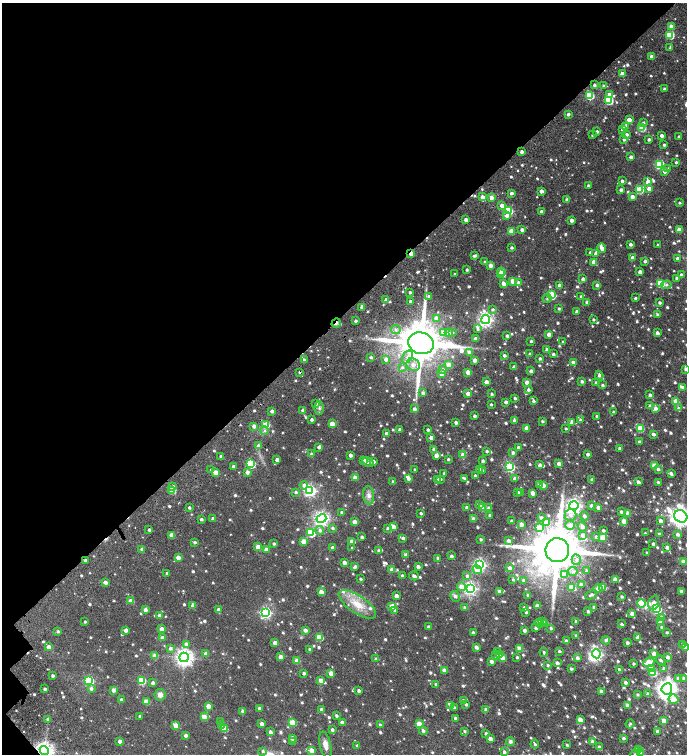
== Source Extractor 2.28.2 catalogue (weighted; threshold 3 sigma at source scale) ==
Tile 5 of 4 x 4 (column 1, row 2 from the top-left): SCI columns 399-1768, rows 3189-4691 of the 6336 x 6368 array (HDU 1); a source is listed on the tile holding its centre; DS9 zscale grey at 2 x 2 block average (1 PNG px = mean of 2 x 2 image px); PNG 689 x 756 px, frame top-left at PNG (2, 3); each listed source drawn as its Kron ellipse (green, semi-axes under 4 px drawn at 4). Shown black and unused: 42% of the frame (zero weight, under 4 of 7 exposures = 11% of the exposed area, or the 3 px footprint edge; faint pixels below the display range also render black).
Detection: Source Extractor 2.28.2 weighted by HDU 2 'WHT'; one run over the whole footprint, this tile lists its part. Background 0.0182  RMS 0.0058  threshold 0.0236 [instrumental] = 3 sigma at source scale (4.09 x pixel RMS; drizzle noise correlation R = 1.36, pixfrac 0.8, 0.0396/0.0396 arcsec/px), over >= 5 px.
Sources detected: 1138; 1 inside a brighter object's white glare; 8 cosmic-ray / hot-pixel residue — neither listed nor drawn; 2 coinciding with a brighter row at this scale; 29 inside a brighter listed object's ellipse — not listed separately; of the other 1098, all 500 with FLUX_AUTO >= 1.98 (the completeness limit of this list) listed and drawn (598 fainter detections not listed), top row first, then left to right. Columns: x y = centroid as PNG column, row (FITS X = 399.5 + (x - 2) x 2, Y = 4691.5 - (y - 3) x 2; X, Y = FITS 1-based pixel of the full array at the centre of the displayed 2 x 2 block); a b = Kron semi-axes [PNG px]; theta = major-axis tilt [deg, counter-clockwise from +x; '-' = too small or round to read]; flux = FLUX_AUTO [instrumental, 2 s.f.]
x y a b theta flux
671 26 3 3 - 8.8
670 35 3 3 - 52
670 48 3 2 - 2.1
652 56 3 2 - 9.1
622 74 3 3 - 12
594 85 2 2 - 3.6
603 86 3 2 - 2
664 89 2 2 - 2.4
609 94 3 3 - 7
590 95 4 3 - 70
609 100 3 3 - 66
568 114 2 2 - 3.6
629 120 3 2 - 11
643 123 3 3 - 3.3
626 127 3 3 - 4.5
642 128 3 3 - 41
623 129 3 3 - 12
597 131 2 2 - 3.1
626 134 3 3 - 3.4
592 135 2 2 - 2
662 136 2 2 - 5.6
679 137 2 2 - 3.4
624 139 3 3 - 2.7
649 139 2 2 - 2.9
664 145 2 2 - 2.7
522 152 2 2 - 4.7
631 157 2 2 - 5.6
676 162 2 2 - 2.1
660 165 4 4 - 100
668 169 3 3 - 2.5
664 171 3 3 - 7.7
622 181 2 2 - 3.7
648 181 4 3 - 5.6
588 185 3 3 - 2.3
649 189 3 3 - 7.7
621 190 3 3 - 3.7
639 190 4 3 - 55
541 191 2 2 - 7.9
511 193 3 2 - 4.3
482 197 3 3 - 8.4
491 197 3 3 - 7.8
632 197 3 3 - 6.6
567 200 3 3 - 4.4
679 203 2 2 - 2
502 205 3 3 - 7.5
508 210 3 3 - 59
541 211 2 2 - 3.6
507 215 4 3 - 6.1
466 220 2 2 - 5.9
571 220 3 2 - 7.4
522 230 3 3 - 4.3
679 230 3 3 - 13
511 231 3 3 - 18
630 244 2 2 - 4.4
658 245 2 2 - 2.7
511 247 2 2 - 2.7
602 248 5 3 - 6.8
590 252 2 2 - 2.1
411 253 3 2 - 14
596 253 3 3 - 7.3
474 256 4 2 - 3.8
632 258 4 3 - 6
677 258 2 2 - 3.8
645 261 2 2 - 3.3
485 262 3 2 - 3
594 262 3 3 - 14
490 265 3 3 - 8.9
467 270 2 2 - 2.1
501 271 3 3 - 5.9
640 272 2 2 - 5.7
455 274 2 2 - 2.4
500 274 3 3 - 11
681 275 3 2 - 3.9
677 278 3 2 - 4.1
583 279 3 3 - 5.8
513 281 3 3 - 24
518 282 3 3 - 3.3
503 283 3 3 - 5.7
660 283 3 3 - 53
559 285 3 2 - 3.5
597 285 2 2 - 4.3
666 285 5 3 - 2.5
410 292 2 2 - 2.4
551 295 3 3 - 52
429 296 3 3 - 4.1
581 296 3 3 - 2.7
547 298 5 3 - 2.1
635 298 2 2 - 2.2
386 300 3 3 - 6.3
410 301 2 2 - 3.4
587 302 3 3 - 4
659 302 2 2 - 3.2
362 307 3 3 - 4
559 308 3 3 - 2
493 309 3 3 - 2.5
577 311 2 2 - 3.7
657 314 3 2 - 2.2
436 318 4 3 - 8.1
486 319 4 4 - 390
593 319 2 2 - 2
355 321 2 2 - 3
336 323 5 2 - 7.6
477 329 4 3 - 2.5
396 330 5 4 - 3.6
452 332 3 3 - 2
444 333 4 4 - 13
448 333 4 4 - 4.1
657 333 3 2 - 5.3
549 334 3 3 - 7.6
507 336 3 2 - 2.8
475 339 3 3 - 9.1
531 341 2 2 - 2.2
563 342 2 2 - 2.2
421 343 13 10 -17 7200
547 349 3 2 - 2.1
469 352 3 3 - 10
529 354 2 2 - 2.4
553 354 3 2 - 3
504 355 2 2 - 3.4
371 357 3 3 - 2.6
407 357 7 4 57 5.3
386 359 3 3 - 6
540 359 3 2 - 2.8
304 360 3 2 - 2.2
475 360 3 2 - 8.3
573 362 3 3 - 5.4
413 365 7 6 - 7
449 365 3 3 - 18
402 367 4 4 - 2.6
514 367 3 3 - 3.6
443 369 4 3 - 2.2
685 369 3 3 - 2.5
531 371 3 3 - 3.4
300 372 3 2 - 2.4
468 372 3 3 - 13
441 374 3 3 - 7.1
599 375 4 3 - 2.9
582 381 3 2 - 3.7
486 382 3 2 - 8.4
527 382 3 3 - 16
596 383 3 2 - 3
602 385 3 2 - 2.6
683 387 3 3 - 4.7
528 390 3 3 - 3.4
423 393 3 3 - 3.3
468 394 3 3 - 11
491 394 3 2 - 2.3
650 395 2 2 - 4.1
515 398 2 2 - 2.5
533 401 3 3 - 2.7
676 401 3 3 - 25
506 402 2 2 - 4.8
316 404 3 3 - 2.5
491 404 2 2 - 2.3
650 406 3 3 - 5.4
319 408 6 4 89 3
655 408 3 3 - 6.1
678 408 3 3 - 2
414 409 3 3 - 4.5
303 410 3 2 - 8.2
272 411 3 3 - 5.4
613 412 3 2 - 2.2
474 416 2 2 - 3.6
597 416 2 2 - 3.8
311 420 2 2 - 3.2
514 420 4 3 - 3.4
580 420 3 2 - 2.8
542 421 2 2 - 2.3
456 422 2 2 - 4
571 423 3 3 - 3.3
266 424 3 3 - 33
332 424 3 3 - 17
254 426 3 3 - 6.3
526 428 3 3 - 12
566 428 3 2 - 2
640 428 3 3 - 42
264 430 4 3 - 2.1
400 430 2 2 - 3.8
428 430 2 2 - 2.8
386 433 2 2 - 5.4
653 434 2 2 - 4.9
431 437 3 2 - 6.6
639 442 3 2 - 2.4
258 446 3 3 - 5.3
319 447 3 3 - 5.1
518 447 3 2 - 3.7
620 448 2 2 - 3.6
434 449 3 2 - 3.4
487 451 3 3 - 2.2
513 452 3 2 - 2.9
311 454 3 3 - 3.5
588 454 2 2 - 4.6
350 455 3 2 - 6.7
436 455 3 3 - 7.8
463 455 3 3 - 15
221 457 3 2 - 3.5
448 459 2 2 - 2.3
277 460 2 2 - 6
364 460 3 3 - 10
373 461 3 3 - 6.5
483 461 3 2 - 3.1
368 462 6 3 -35 5
250 463 4 3 - 91
559 464 3 2 - 7.7
540 465 3 2 - 5
233 466 3 2 - 4
654 466 3 3 - 24
510 467 4 3 - 130
211 469 3 2 - 2.1
480 469 3 3 - 14
658 469 3 3 - 2.5
415 470 2 2 - 2.2
483 471 3 2 - 2.7
216 472 3 3 - 15
247 472 3 3 - 5.5
444 473 2 2 - 2.3
671 474 4 2 - 3.9
475 476 2 2 - 3.5
355 478 3 3 - 10
464 478 3 3 - 2.8
408 479 3 3 - 3.7
437 479 3 2 - 2.9
440 479 3 2 - 2.3
515 479 3 3 - 8.7
592 479 3 3 - 2.6
393 482 3 2 - 3.1
638 482 2 2 - 4.7
658 482 3 2 - 2.3
304 485 4 4 - 4.6
539 485 3 3 - 6.4
543 485 3 3 - 8.4
173 486 4 3 - 2.2
172 490 3 3 - 30
310 490 4 4 - 250
296 492 3 3 - 2
521 492 3 2 - 2.8
518 493 3 3 - 4.5
533 493 3 3 - 11
369 495 9 5 -82 5.9
480 505 3 3 - 5.8
574 506 4 4 - 440
591 506 4 3 - 5.1
488 507 3 3 - 2.3
598 507 3 3 - 5.3
189 508 2 2 - 2.8
467 508 3 2 - 3.7
482 508 3 3 - 21
621 512 3 3 - 3.3
341 513 2 2 - 3.2
421 513 2 2 - 2.4
628 513 3 3 - 15
490 515 2 2 - 3.1
571 515 6 6 - 5.6
584 516 4 3 - 4.1
681 516 7 6 - 800
541 517 3 3 - 3.1
213 518 2 2 - 4.3
321 518 5 4 - 380
201 519 2 2 - 3.2
473 519 3 3 - 9.2
512 521 2 2 - 4.7
624 521 3 3 - 12
660 521 3 2 - 5.1
354 522 3 3 - 9
546 522 3 3 - 17
521 524 3 3 - 8.6
570 525 5 4 - 7.6
582 526 5 4 - 5.3
393 527 3 3 - 13
333 528 3 3 - 2.1
388 528 3 3 - 2.6
539 528 3 3 - 41
149 530 2 2 - 2.1
320 530 4 4 - 3.6
603 530 3 2 - 2.6
311 533 3 3 - 60
645 533 2 2 - 2
659 534 3 2 - 2.3
677 534 3 3 - 3.9
172 535 3 3 - 13
583 535 4 4 - 5.8
362 537 2 2 - 3.6
596 537 4 3 - 2.2
603 537 3 3 - 22
403 538 3 2 - 3.4
480 539 3 2 - 2.4
303 541 3 3 - 15
351 541 3 3 - 3.9
508 541 3 2 - 4.4
195 542 3 2 - 2.8
274 544 2 2 - 2.4
653 544 2 2 - 2.9
258 547 3 3 - 15
333 547 3 2 - 7.1
667 547 3 2 - 4.3
352 548 2 2 - 2.1
142 549 3 2 - 5.1
266 549 3 3 - 9
378 550 3 3 - 2.8
557 550 12 12 - 8900
647 553 2 2 - 2.7
406 555 3 2 - 6.4
451 556 3 3 - 3.9
178 557 3 3 - 11
438 558 3 2 - 3.1
85 560 2 2 - 3.2
576 560 5 4 - 3.7
344 562 3 3 - 8.5
684 562 3 3 - 12
480 565 4 4 - 260
355 567 3 3 - 3.6
418 567 3 2 - 5.4
510 568 3 3 - 5.4
392 570 3 3 - 12
477 570 5 4 - 9.3
587 571 3 3 - 3.7
573 572 5 4 - 2.8
167 573 2 2 - 2.6
564 575 3 3 - 13
402 576 3 2 - 5
414 576 5 3 - 4.1
467 576 3 3 - 4.6
360 579 2 2 - 2.4
513 580 3 3 - 2.1
523 580 3 3 - 2.8
615 580 3 3 - 14
105 582 3 3 - 7.7
581 585 3 2 - 6.4
462 587 4 3 - 11
571 587 3 2 - 14
603 587 3 3 - 19
470 588 4 4 - 310
598 588 5 3 - 9.7
321 592 3 3 - 12
499 592 3 3 - 4.4
681 592 2 2 - 6.6
528 595 3 3 - 2.1
591 595 6 3 28 3.7
396 596 3 2 - 6.6
455 596 6 4 -60 3.3
621 597 2 2 - 2.6
131 601 3 3 - 12
642 603 4 3 - 67
654 603 7 5 67 5.8
357 604 22 8 -34 23
193 605 3 3 - 7.7
392 606 3 3 - 13
537 606 3 2 - 7.3
464 607 3 3 - 2.6
594 607 3 3 - 3
524 608 3 2 - 4.4
656 609 4 3 - 120
145 610 3 3 - 5.4
218 610 3 3 - 5.4
395 610 3 3 - 3.8
588 611 2 2 - 3.4
266 612 4 4 - 230
526 612 3 3 - 2.2
632 614 3 2 - 9.3
159 615 3 3 - 5
661 618 4 3 - 3.3
542 621 2 2 - 2.7
576 621 2 2 - 2.7
85 622 2 2 - 2
661 622 3 3 - 7
539 623 5 3 - 8.1
544 623 3 3 - 11
622 624 3 2 - 2.2
429 627 3 2 - 5.3
662 627 3 3 - 6
536 628 2 2 - 3.6
551 628 3 3 - 2.3
162 629 3 3 - 8.5
126 630 3 2 - 7.7
305 630 3 3 - 6
525 630 2 2 - 5.3
58 631 3 2 - 2.4
473 632 3 2 - 3.1
667 632 2 2 - 2.2
576 636 2 2 - 3.4
319 637 3 3 - 34
162 638 3 2 - 7.4
638 638 4 3 - 5.9
606 640 4 3 - 3.6
566 641 3 3 - 4.6
275 643 3 3 - 11
627 643 2 2 - 4.4
186 644 4 3 - 5.3
683 644 4 2 - 3.8
48 647 3 3 - 8.4
476 647 3 2 - 5.2
170 648 3 3 - 3.6
685 648 2 2 - 5.7
310 649 3 3 - 5.1
520 649 3 3 - 19
559 651 3 2 - 2.2
497 652 3 3 - 5.7
544 652 4 3 - 2.1
206 653 3 3 - 6.2
596 654 4 4 - 290
654 654 3 3 - 12
496 655 3 3 - 2.7
499 655 3 3 - 3.2
155 656 3 3 - 12
184 657 5 4 - 600
280 657 3 3 - 11
517 657 3 2 - 2.3
667 657 3 3 - 4.1
503 658 3 3 - 17
577 658 3 3 - 3.6
376 659 3 3 - 2.1
661 660 5 3 - 2.7
297 661 3 3 - 17
491 661 3 2 - 5.3
649 662 6 3 21 19
557 663 2 2 - 5.2
633 664 2 2 - 2.3
548 665 3 3 - 2.1
664 668 3 3 - 3.3
571 669 3 2 - 2.4
619 669 3 2 - 2.5
651 669 3 3 - 11
444 670 3 3 - 11
304 673 2 2 - 4.1
331 673 3 3 - 12
653 673 3 3 - 40
52 676 2 2 - 3
684 678 3 3 - 3.8
679 679 3 3 - 5.7
141 680 3 3 - 58
321 680 4 3 - 10
89 681 4 3 - 110
625 682 3 2 - 4
153 683 3 3 - 4.2
436 684 2 2 - 2.5
45 689 2 2 - 2.8
91 689 3 3 - 3.2
667 689 5 5 - 860
113 690 3 3 - 7
359 691 3 2 - 3.6
601 691 3 3 - 9.6
637 694 3 3 - 2
648 694 3 3 - 3.7
160 695 5 5 - 6
673 699 5 5 - 12
121 700 2 2 - 3.1
463 701 3 3 - 3.8
146 702 3 3 - 20
466 704 3 2 - 3.7
451 705 3 3 - 4.1
208 706 3 3 - 13
627 706 3 2 - 8.4
454 707 3 2 - 2
259 708 3 2 - 4
321 709 3 2 - 4.3
485 709 3 2 - 3.3
243 711 2 2 - 4.7
140 716 2 2 - 3
336 716 3 2 - 2.6
204 717 3 3 - 19
455 718 3 2 - 3.3
48 719 3 3 - 2.9
580 720 3 3 - 17
664 721 3 3 - 10
221 722 4 3 - 3.2
342 722 3 2 - 5.1
293 723 3 3 - 33
262 724 3 3 - 7.7
419 724 3 3 - 22
630 724 4 3 - 2.1
176 725 3 3 - 17
380 725 3 3 - 2.5
221 726 3 3 - 4.5
224 728 3 3 - 26
332 730 3 2 - 3.7
423 731 4 3 - 3
464 731 3 2 - 2.1
657 731 2 2 - 4.6
270 732 3 3 - 4.5
486 734 3 2 - 3.7
185 735 3 3 - 5
292 738 3 3 - 7.4
623 738 3 2 - 3.1
490 739 3 3 - 9.8
120 741 3 3 - 6.8
510 741 4 4 - 3.1
293 742 3 3 - 4
592 742 3 2 - 9.5
535 744 4 2 - 2
325 745 13 5 -77 7.9
567 745 3 2 - 2
357 746 3 2 - 3.4
599 747 3 3 - 3
638 749 3 3 - 20
44 750 4 4 - 680
311 750 3 3 - 12
263 751 4 3 - 2.1
504 752 3 3 - 3.4
640 752 3 3 - 8.7
635 754 7 3 64 2.1
Overlapping masked pixels (flux is a lower limit): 5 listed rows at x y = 411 253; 336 323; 300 372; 85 560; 44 750
Isophote crosses this tile's border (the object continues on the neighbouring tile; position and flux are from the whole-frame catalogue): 5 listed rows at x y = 685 369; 681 516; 685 648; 44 750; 635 754